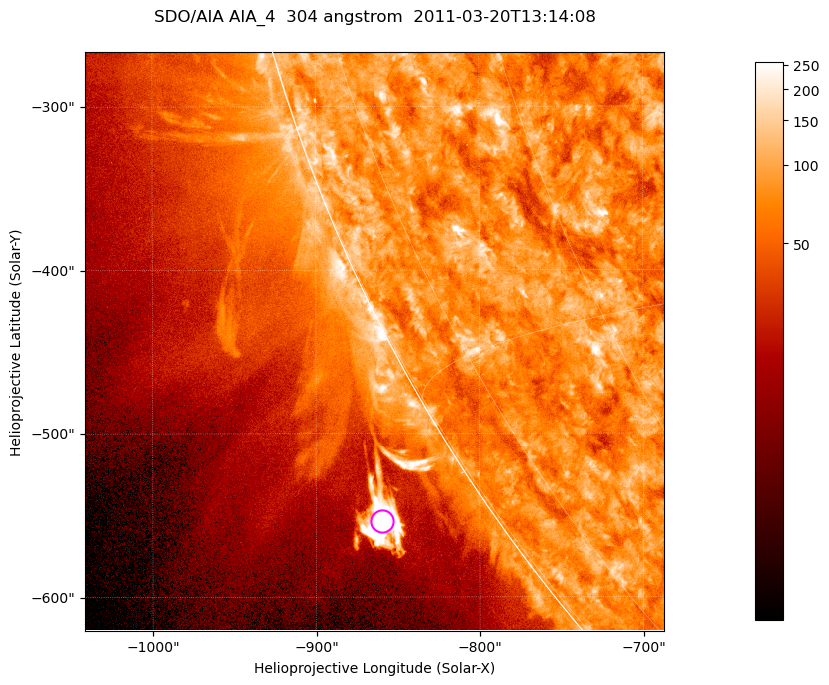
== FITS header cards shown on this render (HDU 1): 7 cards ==
TELESCOP= 'SDO/AIA '           / For AIA: SDO/AIA
INSTRUME= 'AIA_4   '           / For AIA: AIA_ATA1, AIA_ATA2, AIA_ATA3 or AIA_AT
WAVELNTH=                  304 / [angstrom] Wavelength
WAVEUNIT= 'angstrom'           / Wavelength unit: angstrom
DATE-OBS= '2011-03-20T13:14:08.124' / [ISO] Date when observation started; ISO 8
CTYPE1  = 'HPLN-TAN'           / CTYPE1; Typically HPLN
CTYPE2  = 'HPLT-TAN'           / CTYPE2; Typically HPLT

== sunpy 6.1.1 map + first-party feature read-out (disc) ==
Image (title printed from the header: SDO/AIA AIA_4  304 angstrom  2011-03-20T13:14:08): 590 x 590 px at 0.6 arcsec/px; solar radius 964 arcsec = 1606 px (partial field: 2.0% of the solar disc is inside the frame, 45% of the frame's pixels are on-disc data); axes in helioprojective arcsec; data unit not stated in the header (colour bar unlabelled)
Orientation: roll -0.132 deg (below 1 deg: not rotated)
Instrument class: DISC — disc imager (sunpy class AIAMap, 304 A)
Bright regions (active regions / flare kernels): reference = the on-disc median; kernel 5 px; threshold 5 sigma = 119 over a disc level ~77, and >= 1.15x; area >= 348 px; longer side >= 7 px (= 4.2 arcsec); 0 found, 0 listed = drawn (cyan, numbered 1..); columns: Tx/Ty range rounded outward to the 2 arcsec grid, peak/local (2 s.f.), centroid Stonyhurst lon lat
Off-limb structures (1.02-1.3 R_sun): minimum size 174 px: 5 found; the strongest spans PA ~120..125 deg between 1.04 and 1.08 R_sun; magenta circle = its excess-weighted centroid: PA ~125 deg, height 1.06 R_sun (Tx ~-860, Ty ~-554 arcsec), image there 12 x the reference